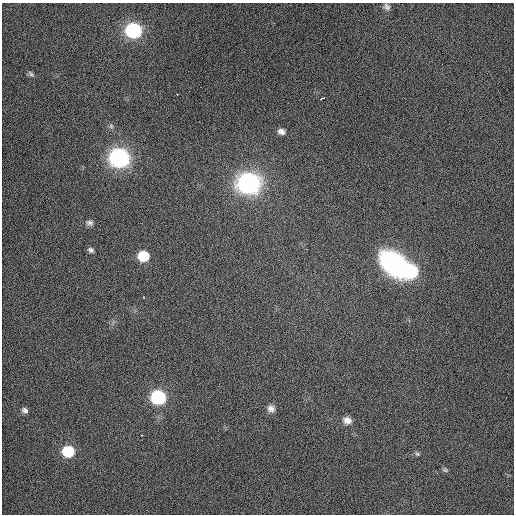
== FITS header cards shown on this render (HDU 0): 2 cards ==
NAXIS1  =                  512 / Axis length
NAXIS2  =                  512 / Axis length

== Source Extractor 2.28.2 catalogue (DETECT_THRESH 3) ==
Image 512 x 512 px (HDU 0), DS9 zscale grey, 1 PNG px = 1 image px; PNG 516 x 516 px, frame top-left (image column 1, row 512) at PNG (2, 3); no overlay
Background 448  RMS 2.2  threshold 6.69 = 3 sigma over >= 5 px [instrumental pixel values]
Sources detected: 23; all 23 listed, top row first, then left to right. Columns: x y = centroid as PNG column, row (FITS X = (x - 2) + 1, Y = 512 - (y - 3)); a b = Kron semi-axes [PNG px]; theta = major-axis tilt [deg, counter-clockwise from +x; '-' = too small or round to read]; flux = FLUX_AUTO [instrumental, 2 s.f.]
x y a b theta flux
386 7 9 8 - 600
133 30 9 8 - 31000
31 74 11 7 -27 660
177 94 3 2 - 110
322 98 5 2 - 250
281 131 8 6 -13 630
119 158 9 8 - 84000
248 183 10 9 - 110000
90 223 10 7 -4 530
306 249 2 2 - 72
91 250 6 5 - 390
143 256 8 7 - 7300
394 263 31 21 -43 19000
411 271 10 9 - 18000
143 297 3 2 - 130
158 397 8 8 - 29000
271 408 10 10 - 820
25 410 5 4 - 360
347 420 11 9 -17 1000
142 435 2 2 - 89
68 451 8 7 - 10000
417 454 6 5 - 230
445 470 6 5 - 220